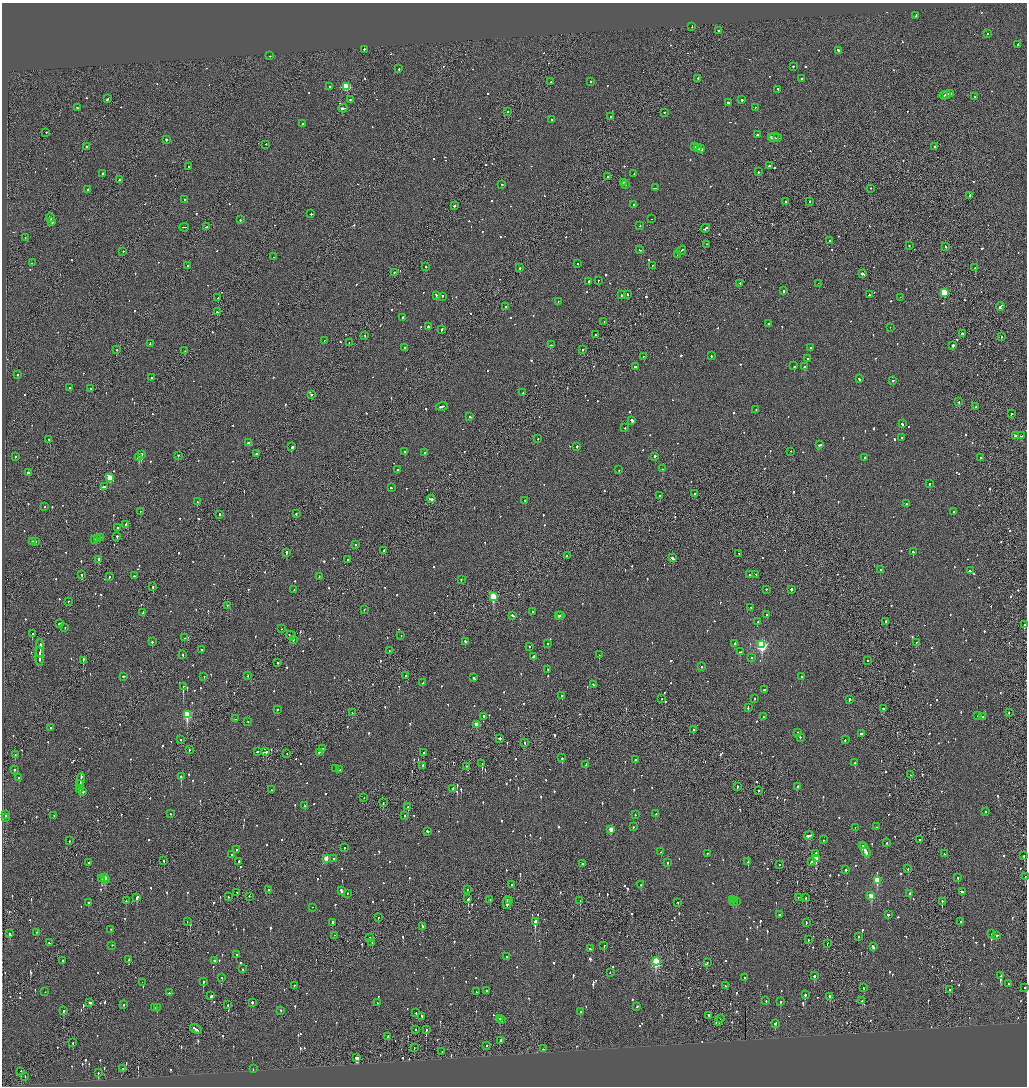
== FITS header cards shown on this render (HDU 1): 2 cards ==
NAXIS1  =                 2050
NAXIS2  =                 2168

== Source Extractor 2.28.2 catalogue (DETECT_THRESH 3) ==
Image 2050 x 2168 px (HDU 1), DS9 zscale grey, zoomed out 1/2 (1 PNG px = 2 x 2 image px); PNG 1029 x 1088 px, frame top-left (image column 2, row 2168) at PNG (2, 3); each listed source drawn as its Kron ellipse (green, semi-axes under 4 px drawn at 4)
Background -0.0823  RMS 0.064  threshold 0.191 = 3 sigma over >= 5 px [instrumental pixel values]
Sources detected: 1266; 51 cannot appear on this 1/2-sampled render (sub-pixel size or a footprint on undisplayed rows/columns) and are neither listed nor drawn; of the other 1215, the 500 brightest by FLUX_AUTO listed and drawn (715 fainter detections omitted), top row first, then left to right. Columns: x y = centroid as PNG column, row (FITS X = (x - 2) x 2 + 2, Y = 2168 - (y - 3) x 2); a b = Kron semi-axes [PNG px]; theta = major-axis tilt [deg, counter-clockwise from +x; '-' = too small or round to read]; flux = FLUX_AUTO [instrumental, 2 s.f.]
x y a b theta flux
916 16 2 2 - 72
692 27 2 1 - 60
719 31 2 2 - 160
987 34 2 2 - 53
1018 45 3 2 - 470
364 50 2 2 - 71
838 51 3 2 - 170
270 56 2 2 - 130
793 67 2 2 - 240
399 69 2 2 - 67
698 79 2 2 - 77
802 79 2 2 - 98
551 82 2 2 - 77
590 82 2 2 - 110
329 87 2 2 - 79
346 87 3 3 - 630
778 90 3 2 - 79
950 94 4 2 - 110
947 95 4 2 - 120
944 96 4 2 - 160
974 97 2 1 - 150
108 99 3 1 - 98
350 100 2 2 - 92
742 100 2 2 - 140
729 103 3 2 - 290
77 108 2 2 - 100
755 108 2 2 - 61
343 109 4 2 - 330
508 112 2 2 - 72
664 113 2 1 - 160
610 117 2 2 - 200
552 120 2 2 - 65
303 124 2 2 - 71
46 133 2 1 - 92
757 135 2 2 - 100
771 138 3 1 - 110
774 138 5 2 - 220
778 138 2 1 - 95
166 140 2 2 - 320
266 145 2 2 - 55
86 147 2 2 - 190
695 147 3 1 - 130
934 147 2 2 - 73
698 148 2 2 - 220
700 149 3 2 - 260
769 166 2 2 - 120
188 167 2 1 - 63
758 172 2 1 - 340
103 174 3 2 - 160
634 174 2 2 - 54
608 177 2 2 - 120
119 180 2 2 - 110
623 183 2 2 - 74
502 185 2 2 - 68
625 185 2 2 - 88
655 188 3 1 - 90
870 189 2 2 - 54
88 190 3 2 - 130
969 196 4 2 - 170
184 200 2 2 - 170
786 202 2 2 - 58
810 202 2 1 - 170
634 205 2 2 - 110
454 206 2 2 - 380
311 214 2 2 - 73
50 218 4 2 - 290
651 219 2 2 - 130
240 220 2 2 - 63
52 222 3 2 - 210
640 226 2 1 - 56
206 227 3 1 - 190
184 228 4 1 - 220
705 229 5 2 - 180
25 238 2 1 - 120
829 241 2 2 - 190
707 245 2 1 - 67
909 246 2 2 - 54
946 247 2 1 - 120
640 250 2 2 - 90
681 251 5 1 - 240
123 252 2 2 - 67
677 255 2 1 - 85
273 257 2 2 - 100
32 263 2 2 - 54
577 264 2 2 - 59
187 266 2 2 - 74
652 266 2 2 - 50
426 267 2 2 - 110
520 268 2 2 - 120
975 268 2 2 - 340
394 273 2 2 - 89
862 274 3 2 - 310
598 281 2 2 - 230
589 282 2 2 - 160
740 284 2 2 - 66
818 284 2 1 - 58
783 291 2 2 - 130
944 293 3 3 - 550
622 295 2 2 - 93
627 295 2 2 - 100
869 295 3 2 - 300
437 296 4 2 - 740
442 297 2 2 - 100
218 298 2 2 - 100
900 298 2 1 - 150
558 302 2 2 - 57
506 307 2 2 - 77
1000 307 4 2 - 110
217 312 2 2 - 160
403 318 2 2 - 330
604 322 2 2 - 49
769 324 2 2 - 100
428 327 3 2 - 210
890 328 2 1 - 90
441 330 3 2 - 150
962 334 2 2 - 55
595 335 2 1 - 51
365 336 2 2 - 54
1001 337 2 1 - 53
324 341 2 1 - 53
349 343 2 1 - 50
150 344 2 2 - 80
551 345 4 2 - 99
953 346 2 2 - 370
405 348 2 2 - 57
811 348 2 2 - 54
117 350 2 1 - 140
583 350 2 2 - 91
185 351 2 1 - 110
711 356 2 2 - 55
643 357 2 1 - 77
807 359 2 2 - 58
794 366 2 2 - 360
635 367 2 2 - 120
805 367 3 2 - 320
18 375 2 2 - 69
152 378 2 2 - 84
859 379 3 2 - 120
893 381 3 2 - 54
70 388 2 2 - 490
91 389 3 2 - 62
523 393 2 1 - 49
311 395 2 2 - 170
959 402 2 2 - 55
442 407 6 2 18 170
976 407 2 2 - 52
756 410 2 2 - 57
1011 414 2 1 - 120
470 417 3 2 - 100
632 421 3 2 - 320
902 424 3 2 - 210
625 428 2 2 - 50
1015 436 2 2 - 90
1021 436 3 2 - 75
902 438 2 2 - 51
538 439 2 2 - 51
49 440 2 2 - 65
248 443 2 2 - 240
819 445 3 2 - 180
292 447 2 2 - 280
577 447 2 2 - 200
405 452 2 2 - 340
791 452 2 2 - 51
425 453 2 2 - 60
256 454 2 2 - 67
141 455 2 2 - 1000
178 456 2 2 - 77
15 457 2 2 - 90
655 457 2 2 - 190
139 458 3 3 - 490
864 458 2 2 - 88
981 458 2 2 - 250
662 469 2 2 - 83
397 470 4 2 - 140
619 470 2 2 - 53
29 473 3 2 - 82
110 478 3 3 - 420
929 484 2 2 - 130
104 487 3 2 - 150
391 488 3 2 - 110
694 494 2 2 - 87
660 496 2 1 - 250
431 499 4 2 - 160
525 501 2 2 - 92
197 502 2 2 - 120
906 504 2 2 - 55
44 507 2 2 - 56
140 512 2 1 - 180
954 512 2 2 - 700
296 514 2 2 - 75
220 515 2 2 - 100
125 525 4 2 - 160
118 528 2 2 - 49
117 537 2 2 - 110
100 538 2 2 - 160
97 539 2 2 - 160
95 540 2 2 - 310
32 542 2 2 - 52
35 542 2 2 - 93
355 545 2 2 - 200
383 551 2 1 - 89
913 552 2 2 - 380
286 553 2 2 - 220
739 554 2 1 - 62
567 556 2 2 - 65
672 558 3 2 - 280
99 560 4 2 - 260
347 560 2 2 - 55
880 570 2 2 - 58
970 571 3 2 - 180
82 575 2 2 - 56
750 575 2 2 - 140
756 575 2 2 - 51
134 576 2 2 - 50
109 577 2 2 - 91
319 577 2 2 - 54
461 580 2 2 - 87
153 587 2 2 - 260
294 590 2 2 - 58
766 590 2 2 - 51
791 590 2 2 - 100
493 597 3 3 - 560
68 602 2 2 - 84
227 606 2 2 - 97
751 608 2 1 - 57
364 610 2 2 - 76
532 612 2 2 - 62
143 613 3 2 - 89
766 615 2 2 - 49
513 616 3 2 - 110
558 616 2 2 - 160
561 616 4 2 - 220
758 622 2 2 - 58
886 622 2 2 - 570
59 624 2 2 - 100
1024 625 2 2 - 620
65 628 2 1 - 77
281 629 2 1 - 61
32 634 2 2 - 200
291 636 5 2 - 130
401 636 2 2 - 77
184 638 2 2 - 110
293 640 2 2 - 67
152 642 2 2 - 190
465 642 2 2 - 100
916 643 2 2 - 61
547 644 2 2 - 77
735 644 2 2 - 76
762 645 4 3 - 1700
529 647 2 2 - 110
40 649 9 1 88 330
201 650 2 2 - 72
389 651 2 1 - 120
740 652 3 2 - 74
183 655 2 2 - 51
599 655 2 1 - 190
40 657 9 2 -86 350
533 657 3 2 - 140
751 658 2 2 - 59
83 661 3 1 - 250
868 661 2 1 - 77
278 663 2 2 - 230
702 667 2 2 - 66
548 670 2 2 - 150
248 676 2 1 - 120
406 676 2 2 - 190
123 677 3 1 - 89
204 677 2 2 - 60
801 677 2 2 - 140
474 678 3 2 - 400
423 683 2 2 - 74
593 685 2 2 - 81
183 687 2 2 - 1900
764 690 2 2 - 290
562 696 2 2 - 71
662 699 2 2 - 57
754 699 2 2 - 56
849 700 3 2 - 130
748 708 3 2 - 86
883 709 2 2 - 95
277 710 2 2 - 50
352 713 2 2 - 57
1009 713 2 2 - 54
187 715 3 3 - 900
978 716 2 2 - 67
484 717 2 2 - 270
763 717 2 1 - 71
983 717 2 2 - 55
236 719 2 2 - 57
248 722 2 2 - 52
477 725 3 2 - 200
51 728 2 2 - 130
693 730 2 2 - 63
797 733 2 1 - 90
862 734 3 2 - 130
800 738 2 2 - 73
500 739 2 2 - 300
181 740 2 1 - 61
845 740 2 2 - 88
525 743 2 2 - 200
323 749 2 2 - 130
189 750 2 2 - 68
257 752 2 2 - 57
266 752 2 2 - 82
319 753 2 2 - 67
423 753 2 2 - 52
287 754 2 1 - 84
15 755 2 2 - 130
562 758 2 1 - 200
635 760 2 2 - 140
855 763 2 2 - 290
482 764 2 1 - 260
586 765 2 2 - 59
423 766 2 2 - 52
467 767 3 2 - 72
336 769 2 2 - 75
14 770 2 2 - 95
340 770 2 2 - 120
910 775 2 2 - 49
181 777 2 2 - 420
19 778 2 2 - 92
81 781 7 2 82 470
80 786 5 1 - 170
737 787 3 1 - 81
797 787 2 2 - 110
80 789 3 2 - 310
453 789 3 2 - 85
271 790 2 2 - 59
758 791 2 1 - 95
83 792 2 2 - 91
364 798 2 1 - 49
383 803 2 1 - 140
305 806 2 2 - 63
408 807 2 2 - 210
986 812 2 2 - 180
170 814 2 1 - 55
656 814 2 2 - 73
6 815 2 2 - 150
635 815 2 2 - 59
54 816 2 2 - 73
405 816 2 2 - 180
6 818 2 2 - 190
633 827 2 2 - 79
876 827 2 2 - 53
855 828 2 2 - 64
611 830 3 2 - 190
427 832 2 2 - 140
809 836 5 2 - 170
824 840 2 2 - 120
919 840 2 1 - 81
69 841 2 2 - 65
887 843 2 2 - 51
863 846 2 1 - 120
344 848 2 2 - 55
236 850 2 2 - 56
865 851 8 2 -64 430
661 852 2 2 - 65
707 854 2 1 - 77
815 854 3 2 - 290
944 854 2 1 - 91
232 855 2 2 - 56
1024 856 2 2 - 120
326 859 3 2 - 150
333 859 2 2 - 120
816 859 3 3 - 320
164 861 2 1 - 130
239 862 2 2 - 190
748 862 2 2 - 120
811 862 2 2 - 60
89 863 2 2 - 59
667 863 2 2 - 230
583 864 2 2 - 54
779 865 2 1 - 400
908 869 2 2 - 50
846 870 2 2 - 300
1025 877 2 2 - 52
105 878 3 2 - 360
958 878 2 2 - 110
102 879 3 2 - 110
105 880 3 2 - 200
877 881 3 3 - 380
512 885 2 1 - 83
641 885 2 2 - 81
269 890 2 2 - 71
467 890 2 1 - 50
341 891 4 2 - 180
962 892 4 2 - 110
237 893 2 2 - 49
347 894 2 2 - 73
910 894 3 2 - 86
871 896 3 3 - 300
228 897 2 2 - 64
249 897 2 2 - 50
137 898 3 2 - 110
798 898 2 2 - 51
806 898 2 2 - 81
468 899 2 2 - 350
490 900 2 1 - 56
732 900 2 2 - 100
126 901 2 2 - 53
510 901 2 2 - 53
580 901 2 1 - 72
733 902 2 2 - 120
736 902 2 2 - 92
942 902 2 1 - 220
88 903 2 2 - 76
507 903 6 2 -89 330
678 903 2 2 - 66
313 908 2 1 - 59
779 915 2 2 - 53
888 915 2 2 - 200
378 918 2 1 - 100
187 922 2 1 - 54
535 922 3 2 - 2800
961 922 2 2 - 300
332 923 3 2 - 110
806 923 2 1 - 140
422 927 2 2 - 64
111 930 2 2 - 54
36 933 2 1 - 74
10 934 3 2 - 120
991 934 2 2 - 81
335 936 2 1 - 49
997 936 2 2 - 53
859 937 2 2 - 54
370 938 2 1 - 90
808 940 2 1 - 55
49 943 2 2 - 54
372 943 2 1 - 55
827 944 2 1 - 67
112 946 2 2 - 61
604 946 2 2 - 96
873 947 3 2 - 260
590 949 2 2 - 85
236 955 2 2 - 130
507 957 2 1 - 70
129 960 2 2 - 74
63 961 2 2 - 49
214 961 2 2 - 110
656 962 4 3 - 1200
707 963 2 1 - 49
243 969 2 2 - 56
610 973 2 1 - 53
814 976 2 2 - 190
1001 976 4 2 - 390
222 978 2 1 - 68
745 978 2 2 - 75
203 982 2 2 - 220
142 983 2 1 - 99
1008 984 2 2 - 57
294 986 2 2 - 120
725 986 2 2 - 230
863 988 2 2 - 49
1025 988 2 2 - 120
949 990 2 1 - 62
486 991 2 2 - 57
45 992 2 2 - 52
476 992 3 2 - 98
169 993 2 2 - 150
805 995 2 2 - 190
211 996 3 2 - 90
830 997 3 2 - 180
766 1001 2 2 - 85
862 1001 3 2 - 160
781 1002 3 2 - 67
90 1003 3 2 - 100
252 1003 2 2 - 240
377 1003 3 2 - 150
124 1005 2 2 - 54
228 1005 2 2 - 53
637 1007 2 2 - 130
154 1008 3 2 - 70
157 1008 2 1 - 450
63 1011 2 2 - 150
281 1011 2 2 - 53
581 1012 2 2 - 74
416 1013 2 2 - 69
709 1016 2 2 - 250
422 1017 3 2 - 81
500 1019 2 2 - 160
720 1019 2 2 - 100
502 1020 2 1 - 180
718 1022 3 2 - 58
775 1024 3 2 - 86
196 1029 6 2 -35 210
416 1030 2 1 - 140
426 1030 2 2 - 89
388 1037 2 2 - 66
500 1041 3 2 - 78
73 1043 2 1 - 64
487 1046 2 2 - 60
414 1048 2 1 - 59
543 1049 2 2 - 68
442 1052 2 1 - 53
357 1058 3 3 - 320
123 1069 2 2 - 75
253 1069 2 2 - 52
21 1072 2 1 - 400
98 1073 2 2 - 53
25 1077 2 2 - 73
At the frame edge (FLAGS 8, measured only in part): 3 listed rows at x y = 1024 625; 1025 877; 1025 988
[715 fainter detections neither listed nor drawn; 51 sub-pixel or undisplayed-footprint detections neither listed nor drawn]